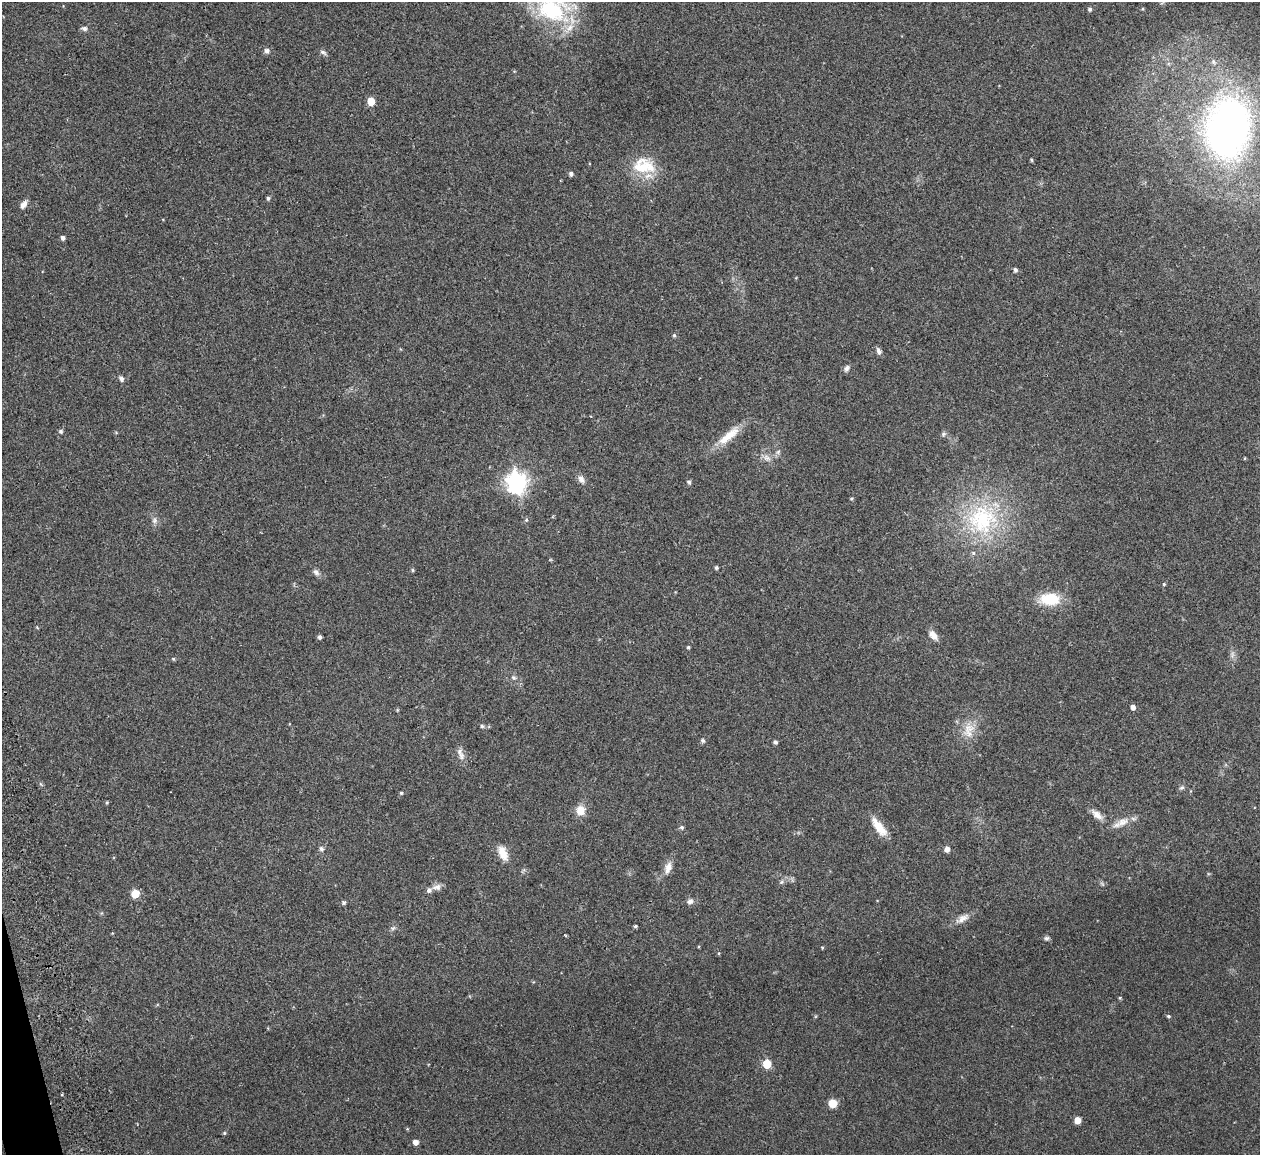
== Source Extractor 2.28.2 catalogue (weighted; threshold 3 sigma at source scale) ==
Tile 7 of 4 x 4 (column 3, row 2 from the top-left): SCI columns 2515-3772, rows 2452-3604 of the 5086 x 5028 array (HDU 1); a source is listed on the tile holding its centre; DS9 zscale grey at full resolution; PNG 1262 x 1157 px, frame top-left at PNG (2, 2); no overlay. Shown black and unused: <1% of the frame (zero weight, under 2 of 3 exposures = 3% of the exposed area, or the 3 px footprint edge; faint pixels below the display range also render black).
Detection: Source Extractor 2.28.2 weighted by HDU 2 'WHT'; one run over the whole footprint, this tile lists its part. Background 0.0754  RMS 0.0089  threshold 0.0402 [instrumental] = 3 sigma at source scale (4.5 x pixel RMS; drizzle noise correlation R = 1.50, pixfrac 1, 0.05/0.05 arcsec/px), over >= 5 px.
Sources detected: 81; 4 inside a brighter listed object's ellipse — not listed separately; the other 77 listed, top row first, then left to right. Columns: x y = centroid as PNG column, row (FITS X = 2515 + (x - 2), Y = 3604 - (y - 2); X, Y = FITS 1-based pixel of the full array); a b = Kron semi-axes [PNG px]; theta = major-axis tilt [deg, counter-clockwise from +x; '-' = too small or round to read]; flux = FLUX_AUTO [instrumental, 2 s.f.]
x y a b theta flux
551 9 49 42 -41 100
1090 9 5 5 - 1.7
84 28 9 6 -6 2.5
267 51 8 7 - 2.6
323 52 9 5 -29 2.3
371 101 5 5 - 22
1228 128 47 33 79 500
1032 160 5 3 - 0.93
644 166 30 24 -11 32
571 174 5 5 - 2.5
268 198 5 4 - 1.6
23 205 11 6 55 4.3
63 238 5 5 - 2.4
1015 270 5 5 - 2.3
674 335 5 5 - 1.3
879 351 9 6 -65 3
846 368 9 6 56 2.8
121 379 7 5 -53 2.4
60 431 5 5 - 1.9
943 434 7 6 - 1.9
729 435 39 10 40 18
778 452 8 4 46 2
767 458 12 7 -32 4.7
581 479 11 7 -61 4.4
689 482 6 5 - 1.8
516 483 8 7 - 540
851 499 5 3 - 0.91
982 519 44 41 89 100
155 520 9 7 78 3.2
526 520 5 5 - 1.3
716 567 4 4 - 1.7
413 570 5 4 - 1.1
316 572 9 7 -44 3.1
1164 584 4 4 - 1.1
1050 599 23 13 0 29
37 627 5 3 - 0.75
933 635 13 7 -47 6.4
320 637 5 5 - 1.9
688 647 5 4 - 1.2
1232 654 9 4 82 2.7
173 659 5 4 - 1
514 677 6 6 - 2
1133 707 5 4 - 4.6
482 726 5 5 - 1.5
969 729 19 12 22 13
703 741 6 5 - 1.8
775 742 4 4 - 2
460 752 11 8 88 4.7
1181 788 7 6 - 1.9
401 793 4 4 - 1.1
107 802 5 4 - 0.97
581 810 11 10 - 10
1097 815 17 8 -40 6.7
1122 822 19 11 25 9.3
682 827 6 5 - 1.6
879 827 27 10 -53 14
321 849 6 6 - 2.3
947 849 5 5 - 4.9
503 853 19 10 -65 11
668 868 16 8 72 7.5
781 882 6 5 - 1.6
437 887 12 7 9 4.7
135 894 5 5 - 29
690 901 8 7 - 3.2
344 903 5 5 - 1.5
963 918 21 8 29 7.2
635 926 4 3 - 1.3
393 928 7 4 44 1.8
1046 938 7 6 - 2.1
822 948 4 4 - 0.77
719 953 4 3 - 0.82
1168 1016 5 4 - 1.4
767 1064 5 5 - 34
833 1103 6 6 - 17
1077 1120 5 5 - 10
224 1133 5 4 - 1
415 1142 5 5 - 4.4
Isophote crosses this tile's border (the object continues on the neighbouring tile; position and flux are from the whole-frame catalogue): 2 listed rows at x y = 551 9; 1228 128